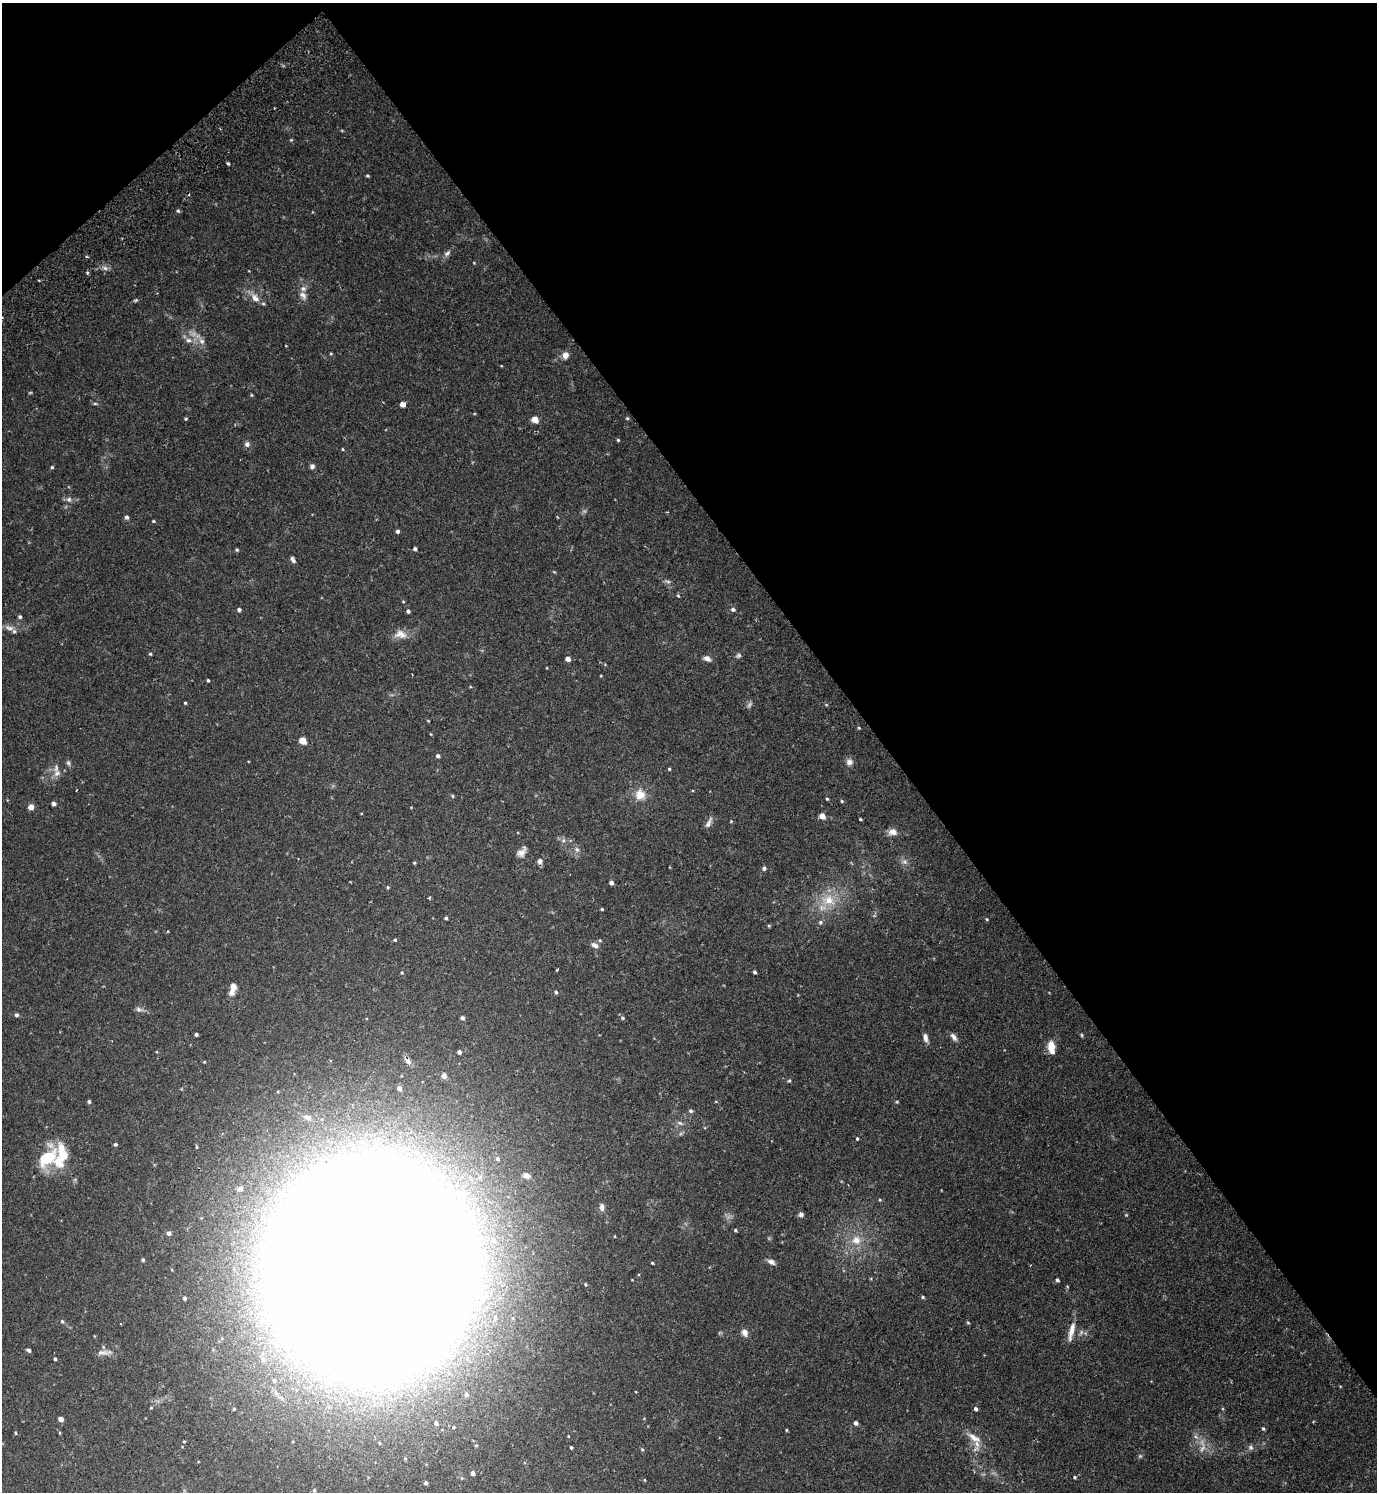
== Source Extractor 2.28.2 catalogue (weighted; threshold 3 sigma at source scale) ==
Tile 3 of 4 x 4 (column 3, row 1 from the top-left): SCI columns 2951-4325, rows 4520-6009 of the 6040 x 6056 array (HDU 1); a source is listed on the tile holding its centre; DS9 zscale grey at full resolution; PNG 1379 x 1494 px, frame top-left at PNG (2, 3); no overlay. Shown black and unused: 38% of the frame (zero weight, under 2 of 3 exposures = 3% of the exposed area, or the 3 px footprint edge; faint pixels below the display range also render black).
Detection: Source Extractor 2.28.2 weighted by HDU 2 'WHT'; one run over the whole footprint, this tile lists its part. Background 0.0354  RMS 0.0034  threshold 0.0155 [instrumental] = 3 sigma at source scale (4.5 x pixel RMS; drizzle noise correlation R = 1.50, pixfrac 1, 0.05/0.05 arcsec/px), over >= 5 px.
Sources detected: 185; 6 too faint to see at this stretch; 1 inside a brighter object's white glare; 1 cosmic-ray / hot-pixel residue — not listed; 7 inside a brighter listed object's ellipse — not listed separately; the other 170 listed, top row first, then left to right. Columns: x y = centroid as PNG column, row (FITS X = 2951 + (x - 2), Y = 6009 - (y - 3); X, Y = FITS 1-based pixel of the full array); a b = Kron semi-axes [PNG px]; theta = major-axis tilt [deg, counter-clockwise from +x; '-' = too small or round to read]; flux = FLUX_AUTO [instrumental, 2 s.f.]
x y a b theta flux
291 140 5 3 - 0.31
228 163 4 3 - 0.46
367 176 4 3 - 0.43
178 211 5 4 - 0.55
447 253 11 6 41 1.2
474 263 4 3 - 0.25
105 268 7 4 -44 0.91
88 273 3 3 - 0.63
303 295 12 8 -56 1.7
255 298 14 9 -50 2.7
136 300 5 4 - 0.44
188 340 8 7 - 1.5
201 341 9 8 - 1.8
331 354 4 4 - 0.31
565 355 8 7 - 2
252 395 4 4 - 0.31
95 404 6 4 -1 0.43
403 404 5 4 - 2
627 418 5 4 - 0.37
186 419 4 3 - 0.36
535 419 5 4 - 5.1
618 440 4 3 - 0.35
247 444 7 7 - 1.1
343 449 4 3 - 0.29
312 466 6 6 - 1
52 467 4 4 - 0.44
69 499 8 8 - 1.3
127 517 5 4 - 0.88
557 517 4 3 - 0.27
153 521 4 4 - 0.37
398 531 4 4 - 0.75
415 549 4 3 - 0.77
237 550 4 4 - 0.52
293 560 7 4 -56 0.93
554 572 5 3 - 0.3
668 581 8 4 -9 0.67
678 596 5 3 - 0.31
403 601 4 4 - 0.3
733 609 6 5 - 0.88
239 610 4 4 - 0.71
408 611 4 4 - 0.65
20 617 5 4 - 0.62
9 628 15 7 -14 2
400 634 18 11 -7 3.4
150 654 4 4 - 0.41
738 655 8 6 24 0.72
707 658 8 5 -26 1.8
568 659 4 4 - 2
601 676 4 3 - 0.25
208 680 3 3 - 0.43
185 703 3 3 - 0.39
428 721 3 3 - 0.26
859 728 4 3 - 0.31
431 734 4 3 - 0.27
303 741 5 5 - 6.7
438 756 4 4 - 0.95
849 762 9 8 - 1.6
68 763 8 6 -68 0.79
669 769 4 4 - 0.41
57 773 12 8 40 2
76 790 2 2 - 0.3
640 794 14 13 - 4.6
452 796 5 4 - 0.39
827 799 4 3 - 0.4
842 801 5 4 - 0.41
54 803 5 4 - 0.92
31 807 5 5 - 2.5
822 816 5 4 - 3.3
860 819 3 3 - 0.38
731 821 4 4 - 0.28
708 823 15 5 64 1.5
893 832 10 8 0 2.5
563 840 8 7 - 1
577 849 7 7 - 1.1
522 852 14 8 50 2.1
540 861 7 6 - 1.3
904 862 9 8 - 1.4
414 863 4 3 - 0.35
764 868 5 4 - 0.82
611 883 4 4 - 1.2
388 887 5 4 - 0.41
429 898 4 3 - 0.36
828 900 20 16 -8 8.3
602 909 3 3 - 0.4
446 918 4 4 - 0.53
987 919 4 4 - 0.33
820 922 6 6 - 0.69
769 926 4 4 - 0.37
168 931 4 3 - 0.25
395 940 4 3 - 0.4
600 940 5 4 - 0.37
594 945 10 6 -29 1.5
557 970 3 2 - 0.41
755 972 4 3 - 0.59
402 973 5 4 - 0.39
233 988 14 6 78 3.5
556 992 5 4 - 0.65
139 1009 10 6 -12 1.1
17 1015 5 5 - 0.67
462 1018 5 5 - 0.8
622 1018 6 5 - 0.6
196 1034 3 3 - 0.69
1082 1035 5 3 - 0.37
953 1037 12 5 -54 1.3
925 1038 10 5 -78 1.7
1051 1046 10 8 -87 3.7
459 1052 4 4 - 1.1
408 1061 10 6 -43 1.4
444 1076 6 5 - 1.3
789 1080 5 4 - 0.4
399 1088 4 4 - 1.2
89 1102 4 4 - 0.62
897 1102 5 4 - 0.34
690 1111 5 5 - 0.63
307 1118 12 7 -17 1.7
680 1123 10 4 -26 0.81
857 1139 5 4 - 0.4
115 1144 5 4 - 0.63
197 1147 3 3 - 0.49
47 1158 35 13 40 15
497 1159 5 5 - 0.62
526 1175 7 6 - 1.3
240 1189 6 6 - 1.4
880 1200 5 3 - 0.31
602 1207 10 6 -86 1.3
801 1214 5 5 - 0.95
735 1230 4 3 - 0.47
169 1233 6 5 - 0.9
856 1240 11 10 - 3.7
143 1260 4 3 - 0.57
771 1262 8 5 -27 1.6
652 1263 3 3 - 0.35
371 1268 109 100 -88 6000
1057 1280 4 3 - 0.58
586 1284 4 4 - 0.4
923 1297 4 4 - 0.5
184 1298 4 3 - 0.76
62 1321 5 5 - 0.45
968 1323 4 4 - 0.38
1071 1331 27 7 77 3.6
745 1333 10 8 -72 1.6
28 1350 5 4 - 0.95
104 1352 23 7 2 2.1
55 1359 3 3 - 0.52
263 1359 9 7 -84 1.5
439 1363 10 8 22 2.9
274 1380 6 5 - 0.77
466 1394 5 5 - 0.95
151 1408 4 3 - 0.31
976 1409 5 4 - 0.76
61 1419 4 4 - 2.1
436 1423 4 3 - 0.72
856 1423 5 4 - 1.1
1263 1428 5 4 - 0.51
786 1430 4 3 - 0.32
16 1433 4 3 - 0.33
60 1433 5 3 - 0.32
568 1436 3 2 - 0.21
1196 1437 9 4 -47 1.1
184 1441 4 3 - 0.26
977 1444 30 8 80 3.9
571 1447 3 2 - 0.38
1251 1447 8 7 - 1.1
1202 1448 14 6 56 2
642 1449 5 4 - 0.42
473 1473 4 4 - 1.2
1075 1477 4 4 - 0.48
644 1480 4 3 - 0.26
425 1483 4 3 - 0.82
314 1490 5 4 - 0.5
Isophote crosses this tile's border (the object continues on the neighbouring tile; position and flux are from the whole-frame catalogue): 2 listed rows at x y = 9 628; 371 1268